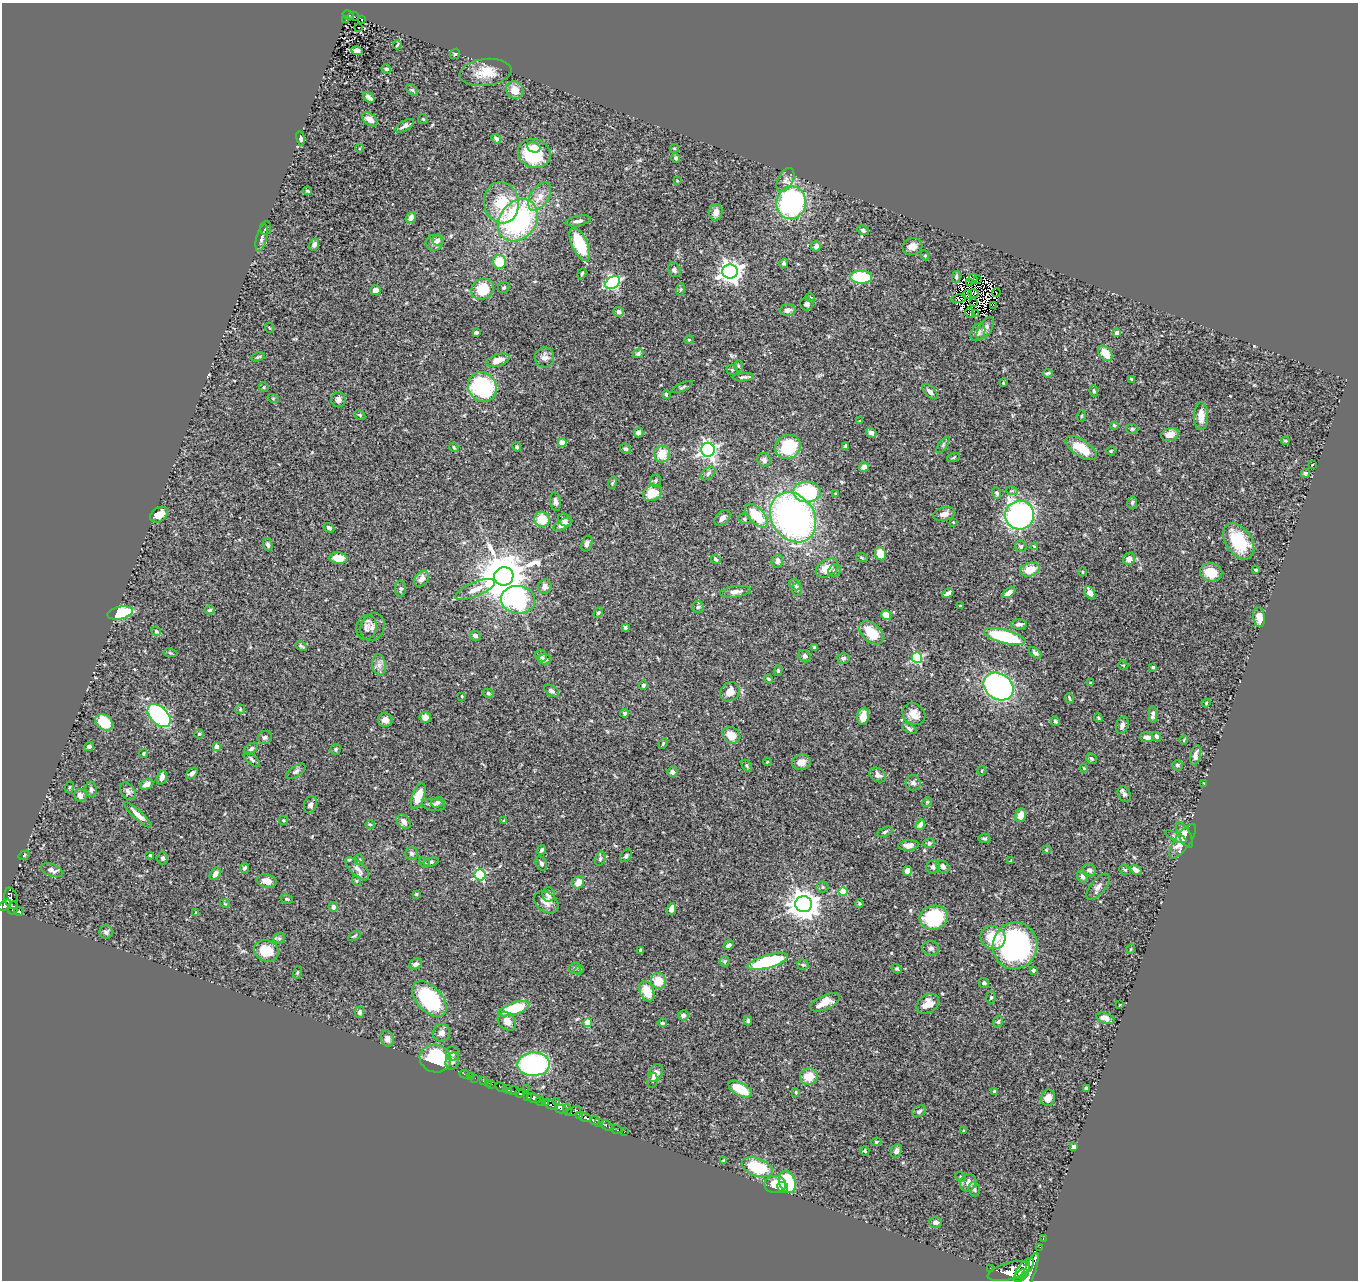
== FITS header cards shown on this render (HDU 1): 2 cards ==
NAXIS1  =                 1356
NAXIS2  =                 1278

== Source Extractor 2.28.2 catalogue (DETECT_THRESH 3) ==
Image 1356 x 1278 px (HDU 1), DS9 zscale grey, 1 PNG px = 1 image px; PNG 1360 x 1282 px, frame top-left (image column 1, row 1278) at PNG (2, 3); each listed source drawn as its Kron ellipse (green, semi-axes under 4 px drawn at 4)
Background 0.506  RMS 0.024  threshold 0.0723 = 3 sigma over >= 5 px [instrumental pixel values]
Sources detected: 430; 9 with non-positive FLUX_AUTO (blend fragments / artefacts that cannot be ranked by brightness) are neither listed nor drawn; the other 421 listed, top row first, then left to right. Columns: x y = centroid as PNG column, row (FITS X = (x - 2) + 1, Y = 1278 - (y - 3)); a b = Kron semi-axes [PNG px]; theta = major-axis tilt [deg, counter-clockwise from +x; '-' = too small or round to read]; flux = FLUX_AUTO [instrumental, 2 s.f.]
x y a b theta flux
348 15 6 4 -32 59
354 16 6 3 -16 20
346 19 3 3 - 13
362 19 3 2 - 1.4
358 28 3 2 - 1.6
397 45 4 2 - 1.6
357 51 6 4 -10 7.3
455 54 6 4 43 2
386 69 5 4 - 4.5
485 72 26 13 7 31
412 90 7 4 -44 2.4
515 90 9 8 - 19
369 97 7 4 -38 5.4
370 119 9 5 -36 10
423 119 5 5 - 2.1
404 126 10 5 29 5.3
301 138 7 4 -80 3.3
496 139 5 4 - 4.1
534 147 6 5 - 9.9
360 148 4 3 - 1.2
674 148 4 4 - 1.8
534 153 16 14 -22 94
676 158 5 4 - 3.2
785 180 13 7 62 9.4
677 181 4 2 - 1
308 191 4 3 - 2
540 197 16 9 56 19
501 203 20 17 -79 55
791 203 16 14 75 260
716 212 8 6 77 8.3
411 217 6 4 54 8.3
518 220 23 18 51 310
578 221 13 5 11 6.3
266 228 7 5 83 3.3
863 230 6 4 -29 3.3
262 238 14 5 76 5.8
438 240 6 5 - 4.9
434 243 8 8 - 6.4
314 244 6 4 63 5.9
580 244 18 8 -66 85
816 246 5 5 - 6.7
912 246 10 8 15 11
925 255 5 4 - 2.3
499 262 7 6 - 36
784 263 5 4 - 3.1
674 270 7 6 - 4.8
730 272 7 7 - 1200
582 273 5 4 - 1.8
861 277 11 6 -3 97
956 277 6 4 82 3
973 279 5 2 - 0.53
977 279 3 2 - 1.7
613 282 8 5 31 310
969 282 3 2 - 1.4
504 287 6 5 - 3.1
483 289 11 10 - 47
681 289 6 4 71 2.4
376 290 5 5 - 11
996 293 4 2 - 2.3
967 294 4 3 - 0.087
973 294 5 3 - 2.8
810 298 5 4 - 2.1
958 299 8 2 6 0.47
973 303 3 2 - 1.2
807 304 6 6 - 4.5
993 306 4 2 - 1
788 310 8 6 5 7.5
618 312 5 5 - 4.9
970 313 5 3 - 3.5
976 314 3 2 - 0.52
270 328 5 3 - 1.4
985 328 13 6 57 7.8
476 332 4 3 - 3.8
978 332 9 6 61 8
1117 333 4 4 - 9.7
689 340 4 4 - 1.6
638 353 5 4 - 4.2
1105 353 9 6 -52 24
258 357 7 4 15 2.5
545 358 10 9 - 10
498 360 12 6 17 16
738 366 5 3 - 1.7
732 370 5 5 - 1.9
1048 373 5 3 - 2.2
743 377 10 4 3 3.6
1132 379 4 3 - 2.6
1003 383 3 3 - 1.3
264 387 5 4 - 2.1
482 387 15 14 - 160
682 387 11 3 24 2.8
930 391 9 5 -43 6.4
1094 391 6 4 -83 2.1
666 394 4 3 - 2.3
273 398 5 3 - 1.6
338 400 7 7 - 6.7
360 415 6 4 -27 2.2
1081 416 6 4 71 2.2
1201 416 13 7 90 16
859 421 4 3 - 1.2
1114 425 4 3 - 2.2
1132 429 6 5 - 2.3
639 432 5 4 - 7.7
871 433 5 4 - 6.5
1170 434 9 6 17 13
1285 441 4 3 - 1.7
562 443 4 4 - 32
943 445 10 4 57 3.2
845 446 4 3 - 3
454 447 5 3 - 2.1
517 447 4 3 - 2.7
788 447 13 12 - 87
1081 448 18 8 -33 31
625 449 6 5 - 3.6
708 450 7 6 - 520
1111 451 4 4 - 1.8
662 454 8 8 - 30
953 458 7 3 19 1.7
764 460 7 6 - 5.9
1312 465 3 2 - 0.88
864 467 5 5 - 10
708 473 8 5 40 4.3
1305 473 4 4 - 4.6
655 480 6 5 - 2.7
612 483 6 3 71 1.9
1012 491 6 4 -16 2.3
807 492 14 10 -6 120
652 493 10 7 30 32
997 493 6 4 -72 3.5
836 494 4 3 - 1.7
555 501 9 5 -83 5.3
1132 502 6 5 - 3.2
159 514 10 7 33 19
944 514 11 6 14 8.4
1020 515 14 14 - 400
757 516 14 7 -47 62
793 517 26 21 -56 600
722 518 9 6 43 7.6
542 519 8 7 - 37
744 519 6 5 - 3.3
564 520 7 5 -44 6.7
953 522 3 2 - 1.1
563 524 10 5 29 8.1
329 528 6 4 -31 3.9
1239 541 20 13 -56 72
587 543 8 5 72 6.3
268 545 7 4 -75 4.7
1021 546 6 5 - 3
1034 546 4 3 - 1.3
881 554 7 5 -64 29
338 558 9 5 -5 21
862 558 6 3 -19 1.8
716 559 5 4 - 3.6
1129 559 6 5 - 8.3
777 561 7 6 - 5.8
827 568 12 8 32 23
835 570 6 5 - 3.9
1030 570 10 6 15 27
1256 570 3 3 - 2.3
1082 572 4 3 - 1.6
1211 572 11 9 -13 27
504 576 10 9 - 8700
422 579 8 6 54 12
795 585 6 5 - 4.5
545 587 7 6 - 7.5
401 589 8 5 85 3.8
475 589 21 7 22 17
797 589 6 5 - 3.7
736 592 15 5 8 8.2
948 593 6 3 32 5.1
1009 593 7 4 36 6.9
1090 593 7 4 -63 14
518 600 17 14 -7 190
960 606 3 2 - 1.4
698 607 6 5 - 2.9
210 610 5 4 - 2.8
120 613 13 6 13 120
598 613 5 4 - 2.3
886 615 5 4 - 19
1259 617 10 6 -83 15
1019 624 8 5 1 5.8
366 627 12 10 76 8.3
372 627 14 11 64 11
625 627 4 3 - 2.5
156 631 5 4 - 2.6
871 633 14 9 -43 37
475 636 5 5 - 6.4
1005 637 21 6 -15 130
301 646 6 3 -29 2.7
814 647 3 3 - 1.8
170 653 7 3 -8 2
1035 653 7 4 -41 3.7
541 656 6 5 - 4.7
805 656 7 5 -47 4.5
843 658 6 5 - 3.5
917 658 5 5 - 160
544 659 7 5 2 4.8
379 665 11 7 -81 8.4
1123 665 5 3 - 1.2
1153 667 3 3 - 2.3
778 670 5 4 - 1.9
768 679 4 3 - 2.1
1090 683 3 3 - 1.7
643 685 5 4 - 3.2
998 687 16 12 -35 390
552 691 8 5 -31 4.3
730 692 10 9 - 14
488 693 5 4 - 3
462 696 4 3 - 1.4
1069 698 5 2 - 2
1206 703 4 4 - 1.9
240 709 5 5 - 2
625 713 4 4 - 2.8
914 714 12 10 -41 17
1153 715 8 4 -87 5.7
159 716 14 8 -46 190
863 716 8 5 82 13
425 718 6 5 - 9.1
1098 718 4 3 - 1.8
385 720 7 7 - 8.3
1055 721 5 4 - 2.8
104 722 10 7 -37 59
1122 725 9 6 71 7.4
909 729 8 4 -29 3.4
199 734 4 4 - 1.8
731 735 9 7 -29 19
1156 736 5 4 - 3.2
265 737 7 6 - 4.1
1147 737 7 5 -12 6.3
1184 740 5 3 - 1.3
663 743 5 3 - 2.1
89 746 5 4 - 4.3
217 747 4 4 - 18
251 749 7 5 33 3.9
336 749 5 5 - 2.6
143 754 4 4 - 2.2
1195 755 10 5 79 7.4
1091 758 5 4 - 3
252 759 10 4 -42 3.7
767 762 4 3 - 1.3
801 762 9 7 10 13
1177 765 5 5 - 3.3
747 766 7 3 -55 2.1
1084 768 4 3 - 1.5
296 771 11 5 35 4.4
982 771 5 3 - 1.6
672 772 5 5 - 5.6
192 773 7 4 46 5.2
878 775 9 6 -32 7.7
162 777 7 5 75 7.4
913 783 8 7 - 5.5
1204 783 3 2 - 2.2
146 784 7 5 26 8.6
70 787 6 3 70 1.6
91 789 8 5 -83 4.6
128 791 10 7 -54 6.1
1124 794 8 6 -59 4.4
80 795 6 6 - 9.4
418 796 13 6 70 32
438 802 7 5 16 4.4
927 802 5 4 - 1.8
310 805 9 6 75 5.6
433 805 11 6 -7 5.6
138 815 18 4 -43 11
1021 815 7 5 76 15
283 820 5 4 - 2
504 821 3 3 - 1.9
404 822 8 6 -49 6.7
370 824 5 3 - 1.7
920 825 5 4 - 5.6
885 832 8 4 25 2.9
1185 835 14 6 -64 14
1176 837 11 4 -25 3.9
984 838 6 5 - 3.2
1183 841 20 7 55 26
929 843 6 5 - 3.1
909 845 10 5 5 9.4
542 850 5 3 - 3.9
1046 850 4 4 - 1.8
412 853 6 6 - 4.9
24 855 6 4 33 2
150 855 3 3 - 1.6
626 856 7 5 53 3.2
162 858 6 5 - 3.8
600 859 7 5 74 3.2
359 860 5 4 - 2
1010 861 4 2 - 0.95
424 862 6 4 -41 2.6
431 862 7 4 16 2.9
541 863 8 5 -65 3.9
943 866 7 5 -42 6.5
933 867 7 6 - 5
244 868 5 4 - 3
357 869 15 7 -44 10
52 870 11 6 -19 7.5
1089 870 7 6 - 5
1125 870 6 4 -27 2.5
1136 870 6 4 -33 7.1
907 871 5 4 - 11
215 874 7 4 57 8.2
480 875 5 5 - 180
1082 876 6 5 - 5
267 881 10 6 -12 12
357 881 5 3 - 1.4
578 882 6 5 - 16
823 887 6 5 - 3.2
1098 887 16 7 50 7.9
843 892 4 4 - 45
416 894 3 3 - 2.1
549 894 7 6 - 7.4
11 898 11 6 -78 330
287 899 6 5 - 2.3
546 902 13 9 -36 13
859 903 4 4 - 2.2
225 904 5 3 - 1.3
804 904 8 8 - 2500
5 905 7 4 36 330
333 907 5 4 - 5.4
13 908 6 5 - 65
671 909 6 4 66 8
18 912 5 3 - 150
196 913 4 3 - 1.3
934 918 14 12 9 120
106 932 7 6 - 3.7
354 936 7 3 32 2
993 937 12 11 - 42
279 938 6 5 - 3.1
729 945 6 4 26 4.5
1015 946 23 22 - 380
931 948 8 7 - 5.9
1131 949 5 3 - 1.2
641 950 4 3 - 2
266 951 12 10 -24 34
725 961 5 5 - 2.4
768 962 21 6 16 150
416 964 7 5 29 4.9
803 965 5 5 - 2.6
575 968 6 5 - 3.6
897 969 5 4 - 2.5
579 970 5 4 - 1.9
1033 970 4 3 - 3.3
297 973 6 3 71 1.6
658 981 8 7 - 28
984 983 5 4 - 3.2
647 991 11 6 -66 34
991 997 6 5 - 2.4
429 999 21 12 -47 150
825 1002 16 7 25 20
928 1004 12 9 32 19
1119 1005 3 2 - 0.94
514 1009 16 6 18 89
359 1012 5 4 - 4.6
683 1015 5 5 - 4.6
1105 1018 9 5 -18 9.8
507 1021 10 8 -48 13
748 1021 5 3 - 2.4
998 1022 6 5 - 2.8
588 1023 4 4 - 51
662 1023 5 3 - 2.8
441 1033 9 8 - 8.6
387 1039 8 6 -78 8.7
452 1053 7 6 - 5.7
435 1059 16 13 -18 110
452 1061 9 6 71 9.9
534 1064 16 11 1 280
656 1073 9 6 62 10
465 1074 5 2 - 4
470 1076 3 2 - 1.7
809 1076 9 8 - 25
475 1078 2 2 - 3.5
652 1080 7 5 80 3.2
483 1081 3 2 - 13
489 1083 3 2 - 2.5
492 1084 2 2 - 30
501 1087 6 3 -25 75
1086 1088 4 3 - 3
508 1089 4 3 - 40
526 1089 2 2 - 6.8
740 1089 13 6 -28 40
513 1091 6 3 -1 200
796 1092 4 3 - 1.6
995 1092 4 3 - 4.1
519 1093 4 3 - 380
527 1096 4 3 - 140
534 1098 7 4 -20 720
1048 1098 8 7 - 14
557 1101 2 2 - 17
541 1102 5 3 - 74
545 1103 3 3 - 100
551 1105 7 4 -28 250
561 1109 6 3 -15 280
567 1110 6 4 -84 130
574 1111 7 3 24 93
919 1111 7 5 29 3.6
580 1116 3 3 - 110
585 1117 6 4 -20 480
595 1120 5 4 - 560
599 1122 4 3 - 200
607 1126 7 3 -35 30
617 1130 6 3 -15 18
964 1131 4 2 - 1.4
624 1132 2 2 - 8
876 1142 5 4 - 2.1
1074 1147 4 4 - 16
865 1151 4 4 - 2.1
896 1151 7 5 66 5.5
723 1161 4 3 - 2.3
757 1167 16 8 -20 83
960 1177 6 4 -21 2.3
787 1182 11 8 -69 92
968 1183 9 8 - 8.7
775 1184 11 8 0 28
783 1187 6 5 - 22
974 1189 7 5 -75 3.3
936 1222 6 5 - 5.1
1043 1238 3 2 - 9.8
1040 1247 3 2 - 2
990 1268 2 2 - 24
1025 1268 13 6 50 1500
1009 1271 22 8 15 2200
1029 1274 22 5 69 2200
1021 1276 9 5 34 950
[9 non-positive-flux detections neither listed nor drawn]